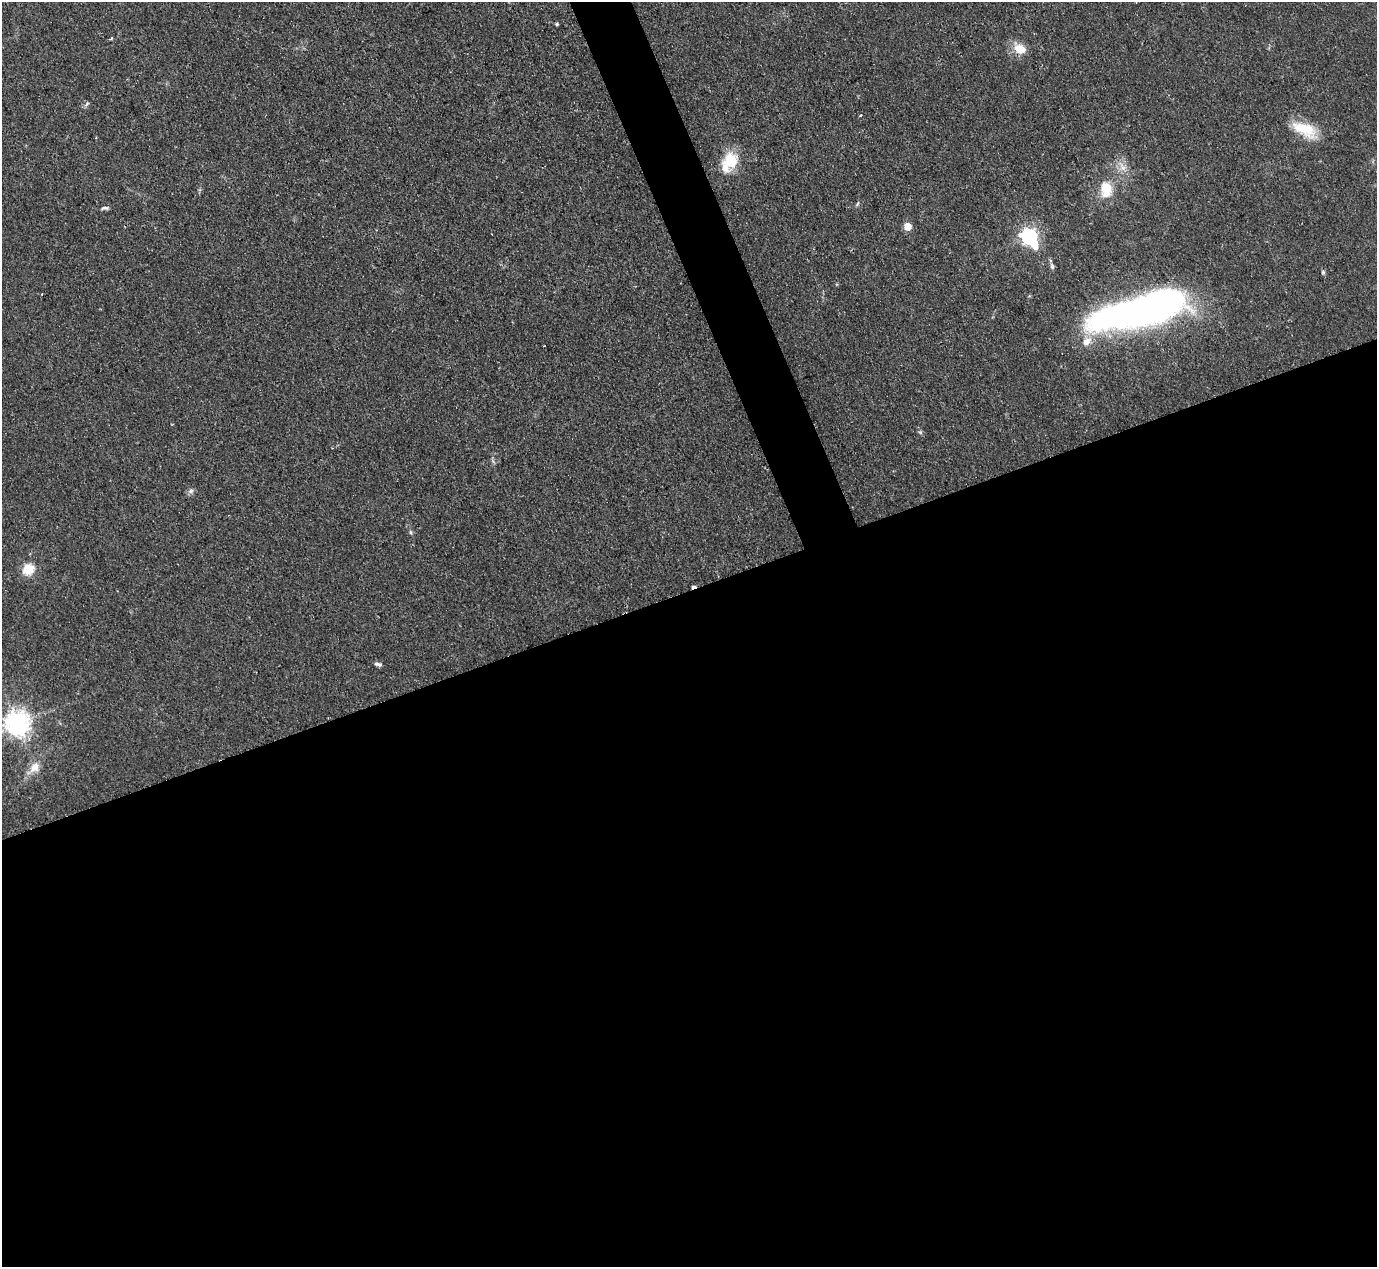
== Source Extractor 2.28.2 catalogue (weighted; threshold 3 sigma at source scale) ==
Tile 15 of 4 x 4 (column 3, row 4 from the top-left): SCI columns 2751-4125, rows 151-1415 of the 5506 x 5493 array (HDU 1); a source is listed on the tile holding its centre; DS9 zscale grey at full resolution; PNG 1379 x 1269 px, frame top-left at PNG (2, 2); no overlay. Shown black and unused: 55% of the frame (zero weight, under 2 of 3 exposures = <1% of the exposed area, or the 3 px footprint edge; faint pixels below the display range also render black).
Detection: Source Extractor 2.28.2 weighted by HDU 2 'WHT'; one run over the whole footprint, this tile lists its part. Background 0.0744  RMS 0.0056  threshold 0.025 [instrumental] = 3 sigma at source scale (4.5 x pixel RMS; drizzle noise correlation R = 1.50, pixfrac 1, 0.05/0.05 arcsec/px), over >= 5 px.
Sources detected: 27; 1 inside a brighter object's white glare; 1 cosmic-ray / hot-pixel residue — not listed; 1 inside a brighter listed object's ellipse — not listed separately; the other 24 listed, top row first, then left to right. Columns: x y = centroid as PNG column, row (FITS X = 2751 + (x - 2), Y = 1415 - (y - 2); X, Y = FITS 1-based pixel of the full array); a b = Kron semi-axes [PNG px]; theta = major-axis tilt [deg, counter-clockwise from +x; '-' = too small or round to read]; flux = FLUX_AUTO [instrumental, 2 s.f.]
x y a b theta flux
557 24 5 4 - 0.75
111 38 4 3 - 0.63
1020 49 12 9 -30 11
87 104 8 3 46 0.92
860 115 3 2 - 0.84
1305 129 33 15 -26 19
730 161 21 17 75 17
1122 167 14 7 -58 4.6
1106 189 19 14 -87 13
857 204 8 3 60 0.86
105 208 11 4 6 1.4
907 226 5 5 - 16
1029 236 8 6 -55 210
1052 266 8 5 -82 1.5
1323 272 6 5 - 0.91
1151 307 63 25 23 340
1086 341 15 9 37 5.7
920 432 6 5 - 0.97
191 491 8 7 - 1.8
410 532 6 4 -89 0.86
28 569 5 5 - 51
378 664 9 5 -18 1.6
17 723 8 8 - 600
35 767 16 12 50 7